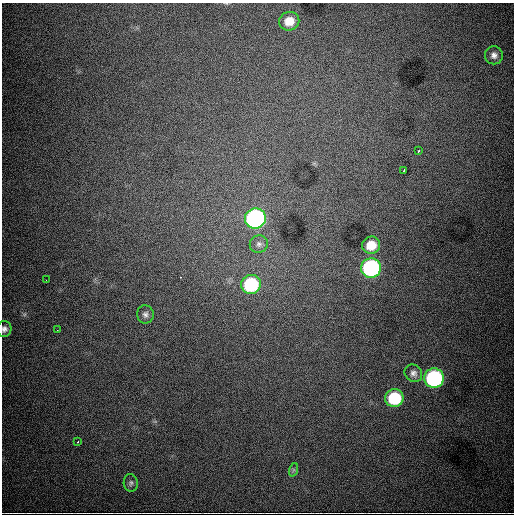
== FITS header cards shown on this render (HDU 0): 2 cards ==
NAXIS1  =                  512
NAXIS2  =                  512

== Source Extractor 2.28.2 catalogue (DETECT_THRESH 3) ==
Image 512 x 512 px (HDU 0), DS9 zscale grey, 1 PNG px = 1 image px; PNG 516 x 516 px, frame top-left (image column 1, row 512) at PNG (2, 3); each listed source drawn as its Kron ellipse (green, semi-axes under 4 px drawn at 4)
Background 7980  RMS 93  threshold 279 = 3 sigma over >= 5 px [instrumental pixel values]
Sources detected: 19; all 19 listed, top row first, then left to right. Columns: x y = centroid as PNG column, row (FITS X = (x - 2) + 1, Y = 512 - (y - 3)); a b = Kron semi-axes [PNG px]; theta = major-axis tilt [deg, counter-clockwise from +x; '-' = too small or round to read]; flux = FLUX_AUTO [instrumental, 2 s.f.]
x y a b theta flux
289 21 10 9 - 9.4e+04
494 55 9 9 - 3.3e+04
418 151 3 2 - 7.3e+03
404 170 4 2 - 7.0e+03
255 218 10 10 - 1.7e+06
259 244 9 8 - 2.8e+04
371 245 9 8 - 1.0e+05
371 268 10 9 - 1.0e+06
46 280 3 2 - 5.0e+03
251 284 10 9 - 4.7e+05
145 314 9 8 - 2.5e+04
4 329 8 7 - 2.4e+04
57 330 2 2 - 3.1e+03
413 373 9 8 - 2.7e+04
434 378 10 9 - 9.6e+05
394 398 9 9 - 3.3e+05
78 442 4 3 - 4.3e+03
293 470 7 4 72 1.1e+04
131 483 9 7 -84 1.6e+04
At the frame edge (FLAGS 8, measured only in part): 1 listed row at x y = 4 329